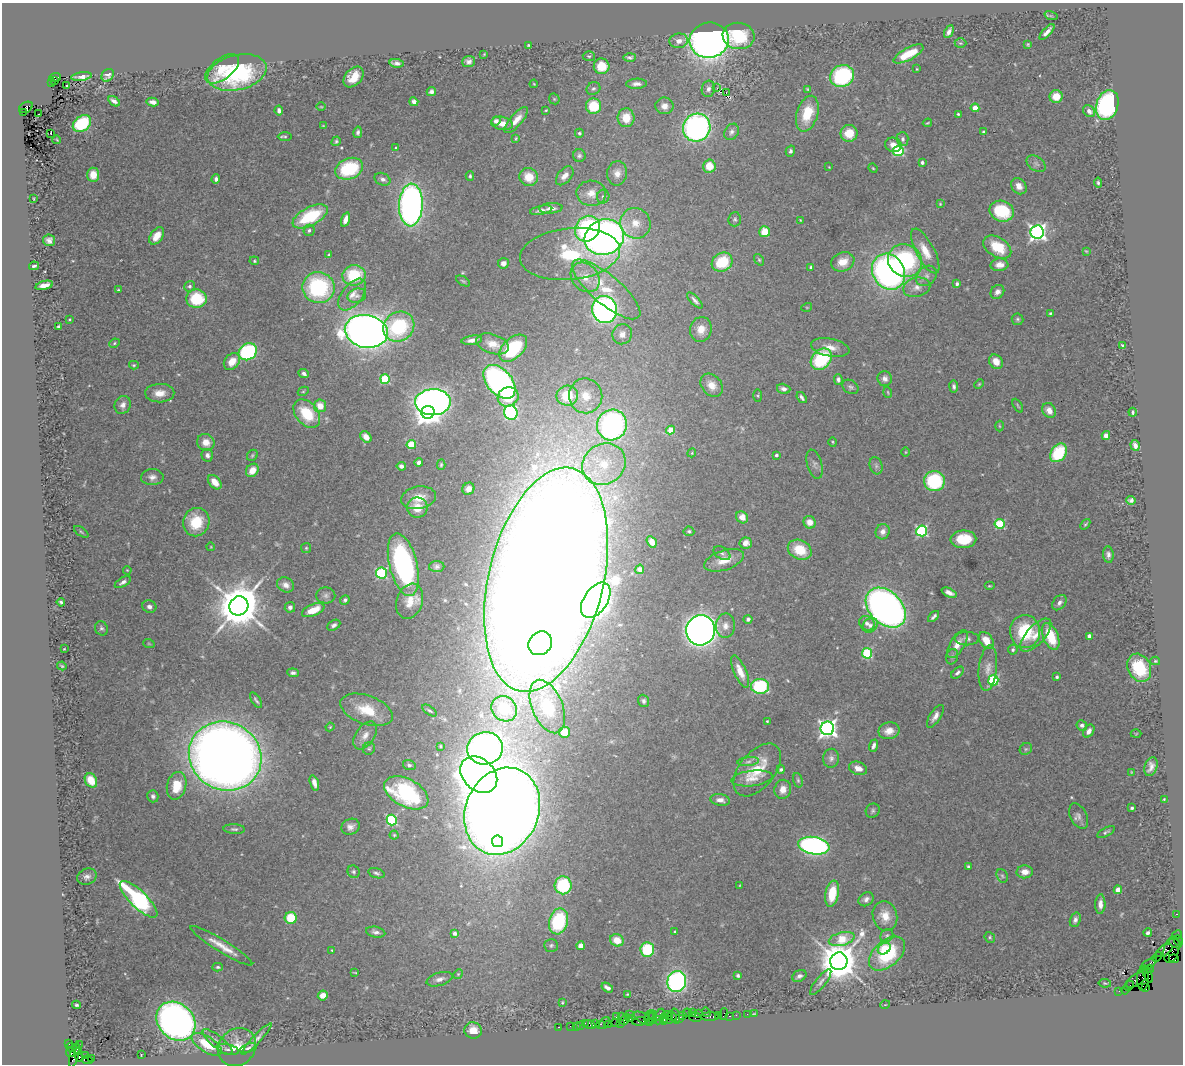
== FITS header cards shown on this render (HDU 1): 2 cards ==
NAXIS1  =                 1181
NAXIS2  =                 1062

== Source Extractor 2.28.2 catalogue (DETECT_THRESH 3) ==
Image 1181 x 1062 px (HDU 1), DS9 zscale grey, 1 PNG px = 1 image px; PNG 1185 x 1066 px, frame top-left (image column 1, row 1062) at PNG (2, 3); each listed source drawn as its Kron ellipse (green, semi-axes under 4 px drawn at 4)
Background 1.42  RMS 0.042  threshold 0.125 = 3 sigma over >= 5 px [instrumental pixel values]
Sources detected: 470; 1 with non-positive FLUX_AUTO (blend fragments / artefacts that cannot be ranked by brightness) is neither listed nor drawn; the other 469 listed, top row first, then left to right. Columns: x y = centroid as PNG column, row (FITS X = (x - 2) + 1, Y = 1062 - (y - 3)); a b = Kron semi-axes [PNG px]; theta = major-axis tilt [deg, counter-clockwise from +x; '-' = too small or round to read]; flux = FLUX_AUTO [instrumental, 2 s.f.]
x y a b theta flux
1051 16 7 4 -18 3.4
949 32 7 3 61 12
1047 32 10 3 48 13
739 36 16 13 -8 140
709 40 20 17 11 1800
679 41 9 7 9 18
960 43 6 5 - 4.2
1028 44 4 3 - 3.1
529 45 3 2 - 3.1
484 54 3 2 - 2
908 54 16 6 28 62
589 56 6 5 - 4.8
630 57 6 4 1 6.7
469 61 6 5 - 11
396 63 7 4 -7 11
602 66 8 8 - 65
222 69 20 10 37 46
917 69 3 2 - 2.1
237 72 30 17 13 270
108 75 7 5 48 12
81 76 10 3 8 5
842 76 12 11 - 310
55 77 6 3 3 190
354 77 12 8 47 41
55 80 4 3 - 130
51 83 3 2 - 200
534 84 4 3 - 2.2
637 84 10 5 2 13
66 85 3 2 - 7.6
717 88 3 2 - 3.7
593 89 7 6 - 6.6
708 89 8 6 74 12
807 89 4 3 - 2.8
431 92 5 4 - 8
726 93 2 2 - 2.1
1056 97 6 6 - 33
554 99 6 5 - 3.9
114 101 6 3 -34 12
153 102 6 4 -12 13
414 102 5 4 - 9.6
1107 105 15 11 72 430
594 106 7 7 - 96
664 106 9 8 - 20
26 107 7 5 28 870
321 107 5 3 - 2.4
975 108 4 4 - 52
546 110 3 2 - 2.4
279 111 5 4 - 9.3
1089 111 6 5 - 13
23 112 3 2 - 330
38 114 2 2 - 3.9
807 114 18 10 73 92
958 114 4 3 - 4.2
626 118 9 8 - 50
516 120 16 6 49 31
496 121 5 4 - 11
502 123 11 6 -12 25
927 123 5 2 - 3.2
82 124 10 7 37 200
323 125 3 2 - 1.7
697 127 14 13 - 800
358 132 6 4 78 7.4
732 132 8 6 56 9.9
984 132 3 3 - 8.1
51 133 2 2 - 1.3
579 133 4 4 - 4.6
849 133 8 8 - 57
285 136 7 3 -1 3.7
516 138 4 3 - 2.8
903 139 7 6 - 7.9
57 140 4 2 - 2.4
336 141 5 4 - 4.4
893 145 8 7 - 20
396 148 3 3 - 4.1
790 151 5 4 - 6.7
898 151 5 5 - 250
579 156 6 6 - 6.9
922 162 3 3 - 9.7
1036 164 10 7 -36 11
709 166 6 6 - 44
829 167 3 2 - 2.1
873 168 5 4 - 2.7
349 169 14 10 20 180
617 173 12 10 82 24
93 175 7 6 - 29
470 176 5 3 - 4.6
565 176 11 6 49 19
529 177 9 9 - 46
216 179 4 3 - 7.4
383 179 8 6 -26 11
1098 183 5 4 - 5
1019 186 9 7 -50 21
591 193 15 12 -2 34
603 196 7 6 - 6.7
34 199 3 2 - 2
940 204 4 3 - 2.5
411 205 21 12 87 1400
551 208 11 5 5 15
541 210 11 3 10 10
1002 211 12 10 -20 150
310 216 19 9 28 190
735 219 7 6 - 5.5
345 220 7 4 71 22
800 220 3 2 - 2.2
635 223 15 15 - 49
587 229 13 12 - 390
309 230 6 5 - 6.2
765 232 5 5 - 57
1037 232 7 6 - 1200
157 236 10 6 54 36
604 237 20 17 22 1700
49 240 6 5 - 12
997 247 15 9 -31 98
925 251 25 9 -62 52
1086 251 3 2 - 2.3
570 254 50 26 6 210
329 255 4 3 - 3.4
759 260 6 4 -53 4
254 261 5 4 - 3.5
905 261 17 16 - 350
722 262 11 9 29 110
843 262 12 9 21 39
503 263 5 5 - 13
999 265 9 6 4 25
34 266 5 2 - 5.1
811 267 3 3 - 11
889 272 19 16 -59 950
354 275 11 10 - 140
926 276 12 9 43 18
585 277 16 13 -48 44
463 281 8 3 -32 3.5
957 284 4 3 - 5.7
44 285 9 4 15 17
190 286 5 5 - 6.8
318 287 16 15 - 320
917 287 14 9 13 23
606 289 43 14 -40 120
118 290 4 3 - 3.3
997 292 7 6 - 13
352 295 18 10 52 32
357 296 9 7 15 12
196 299 10 9 - 130
695 300 10 4 -46 9.3
807 307 5 3 - 2.6
605 309 13 12 - 1100
1051 313 4 3 - 5.2
1017 319 6 5 - 5.2
70 320 3 3 - 2.9
58 327 3 3 - 3.9
399 327 16 14 39 210
701 329 12 11 - 30
366 331 22 16 -11 3500
622 334 10 9 - 22
472 340 10 4 8 15
114 343 5 4 - 4.1
492 344 17 9 -18 40
1122 345 3 3 - 3.8
830 347 20 8 -11 31
513 348 16 10 43 190
248 352 9 8 - 350
821 359 12 9 47 220
232 361 9 7 50 38
996 362 8 6 -52 28
134 365 5 4 - 3.4
304 374 5 4 - 8.8
385 379 5 4 - 190
838 379 5 4 - 7.6
885 379 7 7 - 13
499 382 20 12 -48 880
979 384 5 4 - 3.4
712 385 13 9 -51 28
850 387 8 6 -32 7.5
954 387 6 4 -82 7
784 389 7 5 -15 11
303 391 6 4 29 3.7
888 392 6 3 -71 2.7
160 393 14 9 1 31
567 396 11 10 - 120
586 396 17 16 - 69
758 396 6 3 -89 3
508 397 10 9 - 71
802 398 6 3 -53 6.9
433 402 18 13 1 1800
123 405 9 8 - 15
320 406 6 6 - 41
1018 406 7 3 -60 3.3
1049 410 8 6 -60 26
428 412 6 6 - 2600
511 412 7 6 - 440
1133 412 4 3 - 4.5
307 414 16 11 -49 120
612 425 15 14 - 780
999 426 5 3 - 2.7
670 430 4 4 - 57
1106 436 4 4 - 18
366 437 6 5 - 27
206 442 9 8 - 32
833 442 5 3 - 2.9
411 444 4 4 - 120
1135 445 6 4 -71 13
906 452 4 3 - 2.3
692 453 4 4 - 2.9
1058 453 10 7 55 160
207 455 6 5 - 10
252 455 6 5 - 4.3
776 455 3 3 - 6.9
419 462 4 4 - 13
604 464 22 20 34 120
815 464 15 7 -74 12
441 465 5 4 - 4.4
401 466 5 4 - 9.9
876 466 9 6 -74 7.9
252 470 7 5 52 34
152 477 11 8 3 16
934 481 10 10 - 220
215 482 8 5 -48 31
468 489 6 6 - 16
419 498 17 11 10 41
1131 500 5 4 - 7.8
417 508 10 10 - 41
742 517 6 5 - 23
196 522 14 13 - 98
810 522 6 6 - 25
1000 524 5 5 - 180
1085 524 6 4 49 3.9
689 531 5 4 - 4.7
922 531 5 5 - 380
81 532 8 3 -34 4.1
883 532 8 7 - 17
963 539 13 9 1 85
652 542 6 4 -57 21
746 543 6 5 - 18
211 547 4 3 - 1.9
306 548 5 5 - 3.9
800 550 12 9 -26 83
722 553 9 6 -32 7.1
1108 555 8 5 -85 10
724 560 21 10 18 49
403 565 32 14 -76 620
437 567 8 5 0 7.5
640 569 4 4 - 10
127 570 4 3 - 2.4
381 573 5 5 - 310
546 580 114 57 76 22000
123 582 9 4 31 10
286 585 9 7 -28 15
989 586 5 4 - 3.5
949 593 8 4 -24 15
326 595 9 8 - 11
345 600 5 4 - 6.6
596 600 20 12 55 2500
410 601 18 13 71 50
61 602 4 3 - 5.7
1059 603 8 6 51 12
239 606 10 9 - 13000
149 607 7 6 - 11
290 607 5 5 - 8.9
886 608 23 16 -45 1900
313 610 12 5 23 56
934 616 7 3 45 7.2
748 619 4 4 - 6.4
867 623 8 7 - 14
334 625 7 5 29 10
870 625 8 6 44 12
725 626 12 9 86 22
101 628 7 6 - 7
701 630 15 14 - 2600
1025 632 16 15 - 160
1036 635 20 9 47 37
1051 636 14 7 -67 110
1089 636 4 4 - 10
967 639 12 6 0 11
986 640 9 6 -55 45
540 643 12 11 - 1100
149 644 6 3 -19 3.1
957 644 16 7 59 29
64 649 3 2 - 2.2
1013 650 5 4 - 5.5
867 653 5 5 - 200
952 657 8 6 74 7
1155 661 5 4 - 3.3
62 666 5 3 - 3.7
988 668 23 9 84 29
1139 668 14 11 -64 170
740 671 17 6 -66 33
293 673 6 4 -4 7.4
957 673 7 4 41 7.7
1057 677 3 3 - 6
993 680 5 5 - 230
760 686 9 7 -4 230
256 700 8 3 -57 5.9
643 701 6 5 - 8.2
547 706 28 15 -67 130
504 709 14 12 -44 120
366 710 27 14 -19 93
429 711 8 3 -35 4.4
935 716 13 5 57 16
767 721 3 3 - 2.8
1082 725 5 5 - 12
330 727 4 3 - 2.7
827 728 7 6 - 1400
889 731 11 8 12 27
1089 731 7 5 58 15
564 732 5 5 - 39
1136 734 5 3 - 2.6
365 735 15 9 56 25
440 746 4 3 - 3.1
874 746 6 3 70 9.6
485 748 18 16 9 1600
369 749 6 6 - 4.8
1026 749 6 5 - 5
225 756 37 34 -28 5200
831 758 9 8 - 11
748 762 11 4 5 9.3
409 765 6 5 - 7.3
1151 767 10 6 70 18
858 768 9 6 -20 21
781 769 4 4 - 5.7
757 770 31 18 51 98
1132 772 4 4 - 2.5
479 775 20 15 -43 3000
752 778 21 7 7 27
91 780 7 5 -59 50
798 780 7 4 -75 4.8
314 783 8 4 -72 16
177 786 14 9 76 75
783 789 10 8 78 25
406 793 24 14 -28 330
153 796 6 5 - 8
1164 799 4 3 - 2.9
720 800 10 5 -9 15
1132 808 4 3 - 5.4
502 811 45 36 66 9700
873 811 7 6 - 6.7
1079 816 13 8 -64 15
392 820 5 5 - 300
350 827 9 7 28 15
234 829 11 5 -3 7.1
1106 832 9 4 27 6.2
394 835 4 4 - 3.4
497 841 5 5 - 600
814 846 16 8 -9 910
968 867 3 3 - 5.4
354 872 6 6 - 6.2
1025 872 8 6 5 26
376 873 8 4 -18 6.8
1002 876 7 5 -67 6.1
87 877 10 8 23 13
563 885 9 8 - 190
740 885 3 2 - 2.2
1118 890 4 4 - 37
832 894 13 6 80 78
139 899 25 8 -44 500
866 899 8 6 37 12
1100 904 10 5 88 19
1177 914 3 2 - 50
885 916 15 12 -75 46
291 918 6 6 - 98
1075 920 7 5 72 9.5
558 921 13 9 75 210
376 932 10 5 -11 11
675 932 3 3 - 4.3
455 933 4 4 - 12
1148 933 4 3 - 7.7
887 935 7 6 - 6.3
1177 935 6 2 47 260
990 937 6 5 - 4.4
842 939 13 6 15 120
617 940 7 6 - 44
1178 940 5 3 - 140
1175 943 7 3 -25 280
551 945 7 6 - 6
221 946 36 6 -32 44
581 946 4 4 - 38
884 949 7 5 35 87
332 950 3 2 - 2.4
647 950 7 7 - 160
1171 950 13 7 76 1000
1164 951 9 5 32 670
887 954 21 13 41 190
1157 957 5 2 - 93
1174 959 5 3 - 84
839 961 9 8 - 10000
1149 964 9 3 35 380
218 967 5 4 - 4.7
1149 969 4 3 - 280
355 972 4 2 - 2.4
458 974 5 4 - 3.5
1148 974 9 4 -69 500
738 976 4 3 - 5.3
799 976 7 5 26 8.9
440 979 13 6 17 14
1143 979 11 6 90 1100
1136 980 11 5 30 950
677 982 10 9 - 670
821 982 16 5 51 12
1105 983 6 3 -8 3
1129 986 5 2 - 130
607 988 6 3 -33 12
1146 988 4 2 - 72
1125 990 4 2 - 90
1119 991 2 2 - 33
628 994 4 3 - 3
323 995 5 5 - 26
562 1002 4 3 - 2.7
77 1005 4 3 - 4.9
885 1005 5 3 - 2.1
692 1012 2 2 - 44
706 1012 5 3 - 160
688 1013 5 2 - 220
699 1013 3 3 - 250
754 1013 3 2 - 2.2
630 1014 2 2 - 26
724 1014 6 2 72 330
747 1014 2 2 - 45
653 1015 4 3 - 590
659 1015 7 3 55 430
668 1015 5 4 - 340
683 1015 4 3 - 95
736 1015 2 2 - 72
616 1016 3 2 - 290
622 1016 3 2 - 220
675 1016 7 3 -74 610
710 1016 9 3 2 340
718 1016 3 3 - 240
729 1016 3 2 - 89
672 1017 4 3 - 350
695 1017 6 5 - 210
643 1018 10 5 -30 560
649 1018 7 4 79 420
653 1018 5 3 - 580
680 1018 4 3 - 140
625 1019 6 4 64 290
630 1019 2 2 - 130
664 1019 6 3 86 330
658 1020 4 2 - 400
668 1020 5 3 - 200
176 1021 21 17 -45 1600
640 1021 7 3 4 510
585 1023 3 2 - 29
604 1023 7 3 51 230
616 1023 3 2 - 120
621 1023 4 3 - 170
596 1024 4 3 - 180
600 1024 3 2 - 140
608 1024 3 2 - 160
580 1025 3 3 - 180
590 1025 6 4 -16 200
570 1026 2 2 - 58
576 1026 2 2 - 30
559 1027 3 2 - 57
473 1030 9 8 - 38
257 1039 21 4 46 13
217 1042 18 6 -40 18
69 1043 3 2 - 84
79 1044 2 2 - 45
206 1044 17 8 -33 86
71 1047 5 4 - 270
237 1047 20 18 45 57
248 1048 9 3 19 6.1
228 1049 11 5 -13 9.6
79 1052 3 3 - 150
70 1053 4 3 - 460
74 1055 12 4 74 1100
85 1055 2 2 - 34
141 1055 2 2 - 2
79 1057 4 3 - 680
91 1059 2 2 - 17
87 1060 5 3 - 660
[1 non-positive-flux detection neither listed nor drawn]